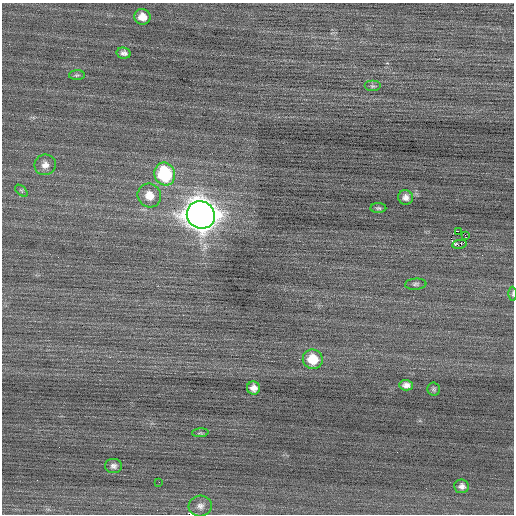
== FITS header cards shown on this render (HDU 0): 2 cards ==
NAXIS1  =                  512 / Axis length
NAXIS2  =                  512 / Axis length

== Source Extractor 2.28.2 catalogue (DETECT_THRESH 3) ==
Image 512 x 512 px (HDU 0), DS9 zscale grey, 1 PNG px = 1 image px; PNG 516 x 516 px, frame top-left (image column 1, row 512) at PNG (2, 3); each listed source drawn as its Kron ellipse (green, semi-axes under 4 px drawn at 4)
Background 0.019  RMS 0.75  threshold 2.24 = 3 sigma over >= 5 px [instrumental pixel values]
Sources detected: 27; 2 with non-positive FLUX_AUTO (blend fragments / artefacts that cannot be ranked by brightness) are neither listed nor drawn; the other 25 listed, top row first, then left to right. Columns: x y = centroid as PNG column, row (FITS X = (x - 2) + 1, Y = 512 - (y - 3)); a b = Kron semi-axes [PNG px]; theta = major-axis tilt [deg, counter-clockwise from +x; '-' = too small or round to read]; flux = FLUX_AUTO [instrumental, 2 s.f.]
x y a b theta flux
142 17 8 7 - 470
124 53 7 5 -12 180
77 75 8 5 1 88
372 86 8 5 0 92
45 165 11 10 - 340
165 174 11 10 - 4200
21 191 7 4 -44 81
149 195 12 11 - 650
406 197 7 7 - 230
378 208 8 5 -1 96
201 215 14 13 - 82000
458 231 3 2 - 1900
465 235 3 2 - 290
459 244 7 3 8 1900
416 284 11 5 5 140
513 294 7 3 89 71
313 359 10 9 - 1200
406 385 6 5 - 230
253 388 6 6 - 290
434 389 6 6 - 95
200 433 8 3 4 60
113 466 8 7 - 180
159 482 2 2 - 170
462 486 7 6 - 220
200 506 11 10 - 300
At the frame edge (FLAGS 8, measured only in part): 1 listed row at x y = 513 294
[2 non-positive-flux detections neither listed nor drawn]